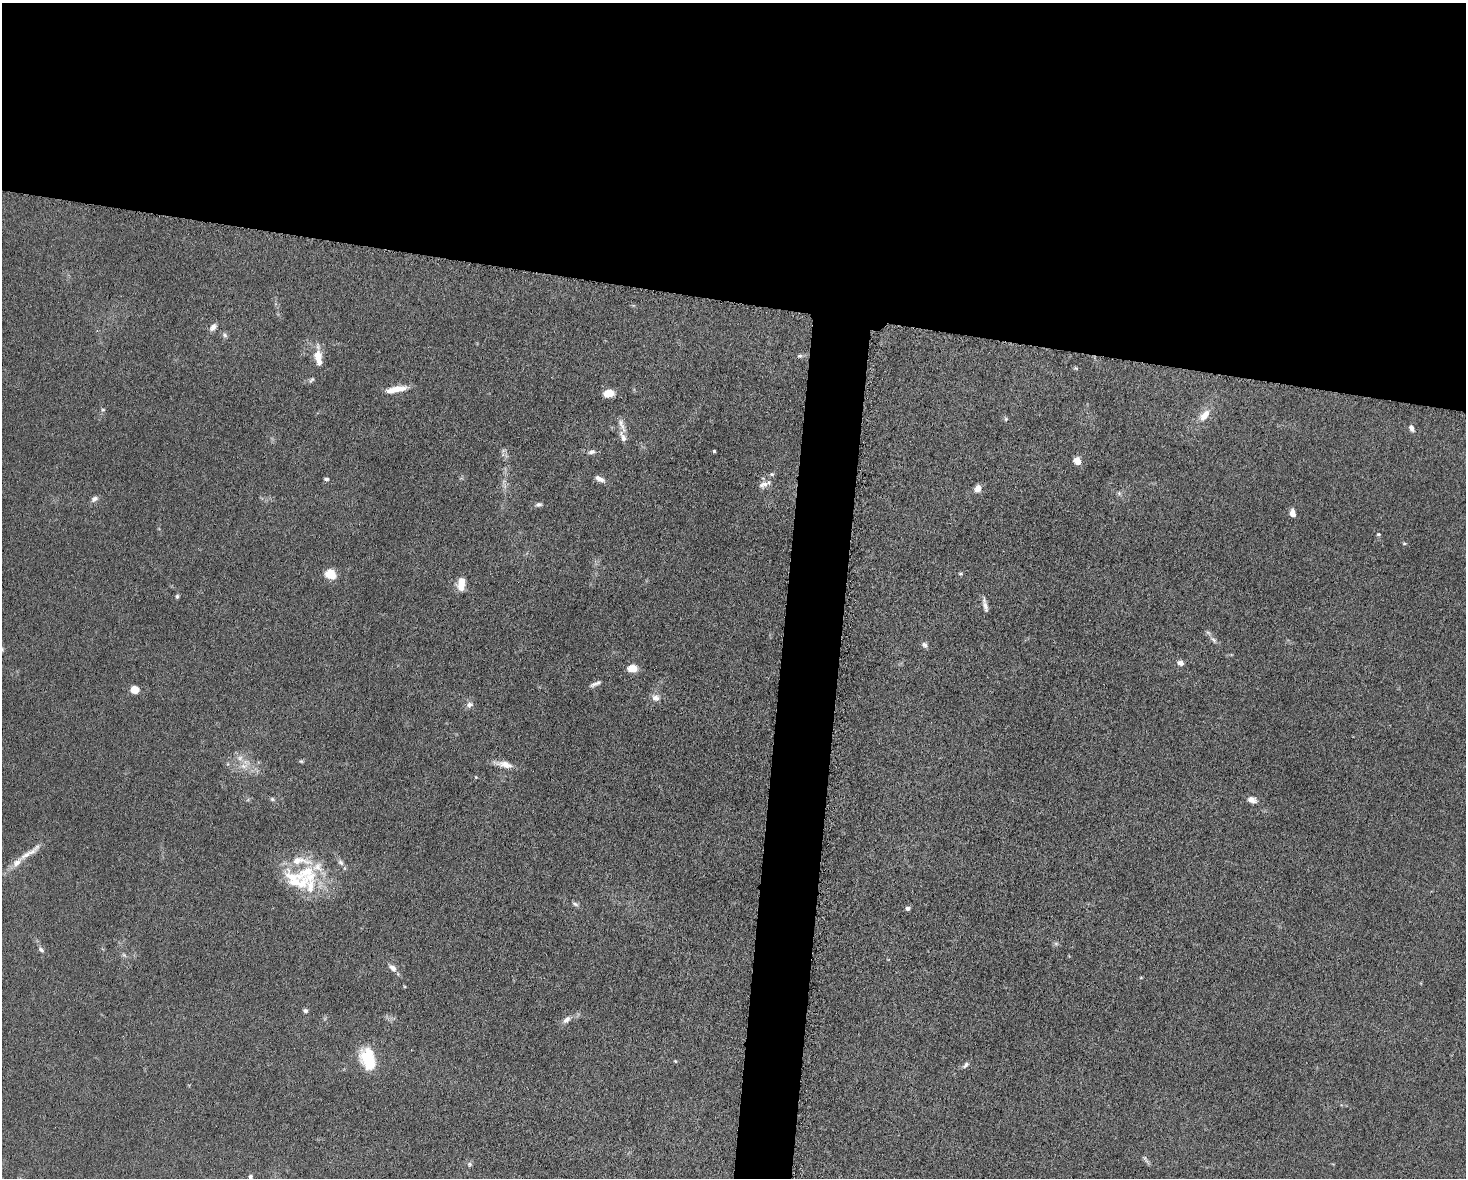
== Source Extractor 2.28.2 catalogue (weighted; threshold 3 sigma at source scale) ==
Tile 2 of 3 x 4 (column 2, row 1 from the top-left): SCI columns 1693-3156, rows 3536-4711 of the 4746 x 4720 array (HDU 1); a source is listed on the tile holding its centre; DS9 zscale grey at full resolution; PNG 1468 x 1180 px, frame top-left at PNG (2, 3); no overlay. Shown black and unused: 28% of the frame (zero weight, under 5 of 10 exposures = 2% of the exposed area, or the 3 px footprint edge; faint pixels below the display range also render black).
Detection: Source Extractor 2.28.2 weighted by HDU 2 'WHT'; one run over the whole footprint, this tile lists its part. Background 0.023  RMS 0.0021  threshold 0.00866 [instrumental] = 3 sigma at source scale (4.09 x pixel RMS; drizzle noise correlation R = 1.36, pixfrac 0.8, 0.05/0.05 arcsec/px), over >= 5 px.
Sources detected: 72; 6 inside a brighter listed object's ellipse — not listed separately; the other 66 listed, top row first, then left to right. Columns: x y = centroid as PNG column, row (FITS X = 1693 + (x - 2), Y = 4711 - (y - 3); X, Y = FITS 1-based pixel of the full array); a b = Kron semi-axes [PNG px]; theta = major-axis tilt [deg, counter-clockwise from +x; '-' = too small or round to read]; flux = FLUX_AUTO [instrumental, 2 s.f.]
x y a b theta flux
213 327 10 6 51 1
225 335 8 5 -42 0.5
800 356 7 5 2 0.44
318 357 19 9 -81 2.9
1076 368 5 4 - 0.26
312 380 10 4 46 0.4
395 389 24 6 12 3
608 393 9 6 14 3.3
103 410 6 4 0 0.24
1204 415 18 9 50 2.5
1006 419 5 5 - 0.29
622 425 22 6 -68 1.3
1412 428 8 5 -62 0.7
714 451 3 3 - 0.26
592 452 8 5 17 0.67
1077 461 7 6 - 2
772 474 6 5 - 0.35
326 479 4 4 - 0.52
599 479 12 6 -25 1.2
763 484 15 7 12 1.2
978 488 8 7 - 1.4
1119 493 6 5 - 0.4
94 499 10 7 29 0.7
538 504 8 5 5 0.51
1293 513 9 5 -80 1.4
1378 534 5 4 - 0.25
1404 543 5 4 - 0.25
330 574 13 11 -27 2.7
960 574 7 3 0 0.24
461 583 14 7 82 2.8
177 596 6 5 - 0.32
985 605 17 5 -77 1
1213 640 12 6 -49 0.82
925 645 8 6 -63 0.61
2 650 6 5 - 0.36
1181 663 7 5 -14 1
632 668 8 6 -2 3.4
594 684 13 5 28 0.75
135 690 5 5 - 6.2
656 698 11 8 -12 1.2
470 705 9 7 20 0.8
240 758 8 6 22 0.86
301 761 5 5 - 0.27
504 764 23 8 -11 1.9
244 766 12 7 7 1.5
476 777 4 3 - 0.15
272 799 6 5 - 0.31
1252 800 11 7 -20 1.1
29 853 43 7 34 2.8
341 862 9 6 -50 0.65
307 872 32 24 21 10
575 904 10 5 -20 0.51
908 908 5 5 - 0.58
1056 943 7 4 0 0.37
41 949 9 5 -41 0.52
124 955 8 4 -37 0.37
392 968 11 7 -40 1.1
1141 977 5 3 - 0.17
305 1011 5 4 - 0.53
566 1020 10 7 39 1
368 1059 25 16 -71 7.5
675 1061 4 4 - 0.2
966 1065 10 5 46 0.57
1145 1159 14 3 -60 0.46
469 1164 7 6 - 0.42
250 1177 5 4 - 0.61
Isophote crosses this tile's border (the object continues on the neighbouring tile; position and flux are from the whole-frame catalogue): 1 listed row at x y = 2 650